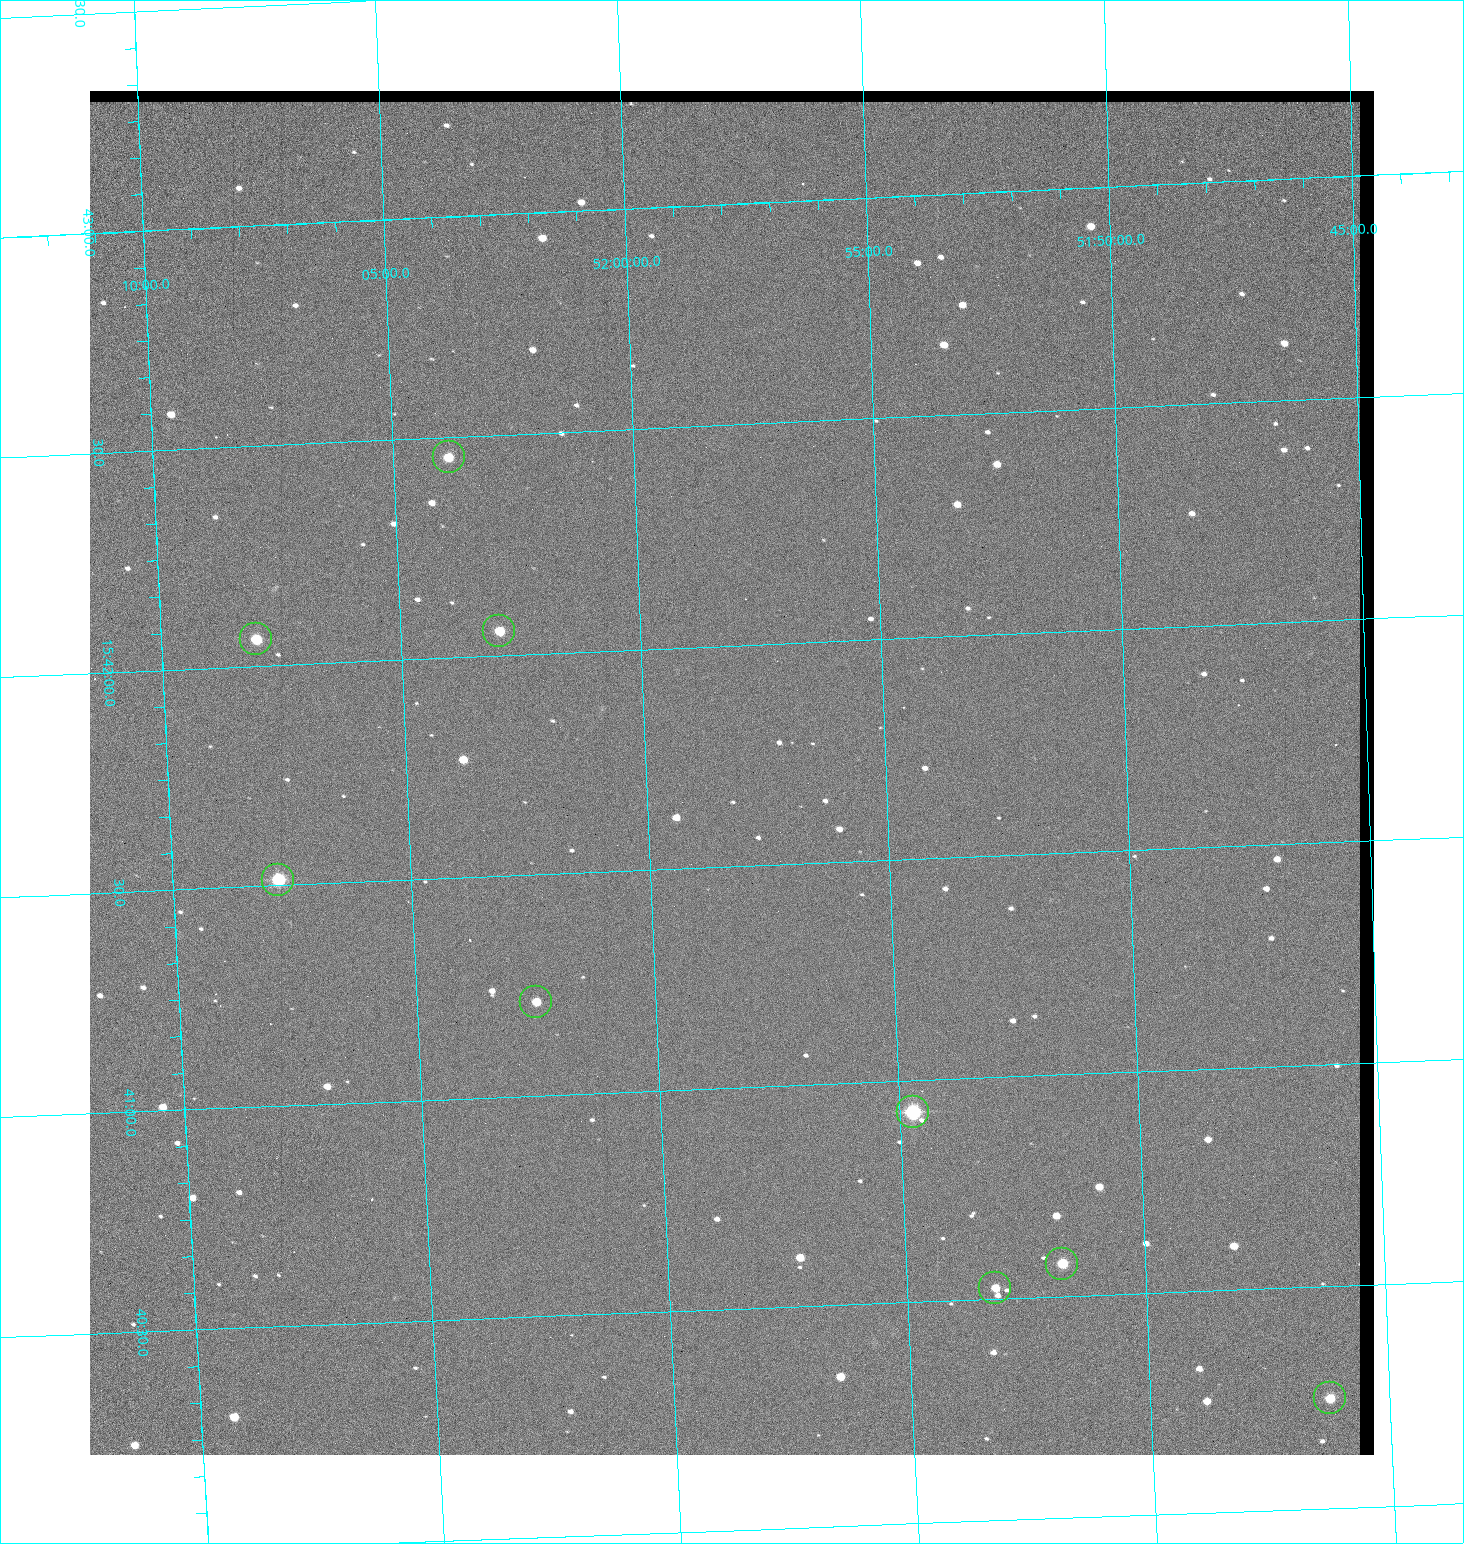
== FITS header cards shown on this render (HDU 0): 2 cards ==
NAXIS1  =                 1284 / length of data axis 1
NAXIS2  =                 1364 / length of data axis 2

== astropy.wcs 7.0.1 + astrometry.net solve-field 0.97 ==
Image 1284 x 1364 px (HDU 0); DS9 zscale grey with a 90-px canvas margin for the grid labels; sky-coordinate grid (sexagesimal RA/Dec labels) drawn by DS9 from the SOLVED WCS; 9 Tycho-2 reference stars matched to detected sources circled (green)
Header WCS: RA---TAN/DEC--TAN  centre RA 15:41:43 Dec +51:58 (235.43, +51.97 deg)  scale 1.26 arcsec/px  FOV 26.9' x 28.5'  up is +92 deg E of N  parity flipped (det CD > 0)
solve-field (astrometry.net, Tycho-2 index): VERIFIED the header's WCS against the Tycho-2 star catalogue (9 matches, 0 conflicts) and refined it, rather than solving blind
Solved WCS: RA---TAN-SIP/DEC--TAN-SIP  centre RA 15:41:43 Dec +51:58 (235.43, +51.97 deg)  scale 1.25 arcsec/px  FOV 26.8' x 28.5'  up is +92 deg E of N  parity flipped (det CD > 0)
The solver's refit moves the header's centre by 0.4 arcsec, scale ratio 0.9964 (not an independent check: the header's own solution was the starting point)
Tycho-2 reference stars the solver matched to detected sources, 9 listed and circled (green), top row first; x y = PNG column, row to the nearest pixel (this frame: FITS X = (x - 90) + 1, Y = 1364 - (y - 91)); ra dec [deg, ICRS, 3 dp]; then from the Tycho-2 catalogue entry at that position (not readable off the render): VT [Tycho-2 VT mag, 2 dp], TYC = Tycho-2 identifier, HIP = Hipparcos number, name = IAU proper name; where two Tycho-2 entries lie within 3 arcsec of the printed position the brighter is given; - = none
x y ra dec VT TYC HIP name
449 457 235.614 +52.064 11.61 3489-1132-1 - -
499 631 235.514 +52.049 11.19 3489-1407-1 - -
256 639 235.515 +52.133 11.12 3489-1380-1 - -
278 880 235.378 +52.130 9.31 3489-1322-1 76850 -
536 1002 235.303 +52.042 11.52 3489-958-1 - -
913 1112 235.232 +51.912 9.59 3489-824-1 - -
1062 1264 235.143 +51.862 10.97 3489-1016-1 - -
995 1288 235.131 +51.886 12.29 3489-908-1 - -
1330 1398 235.062 +51.771 11.53 3489-1453-1 - -